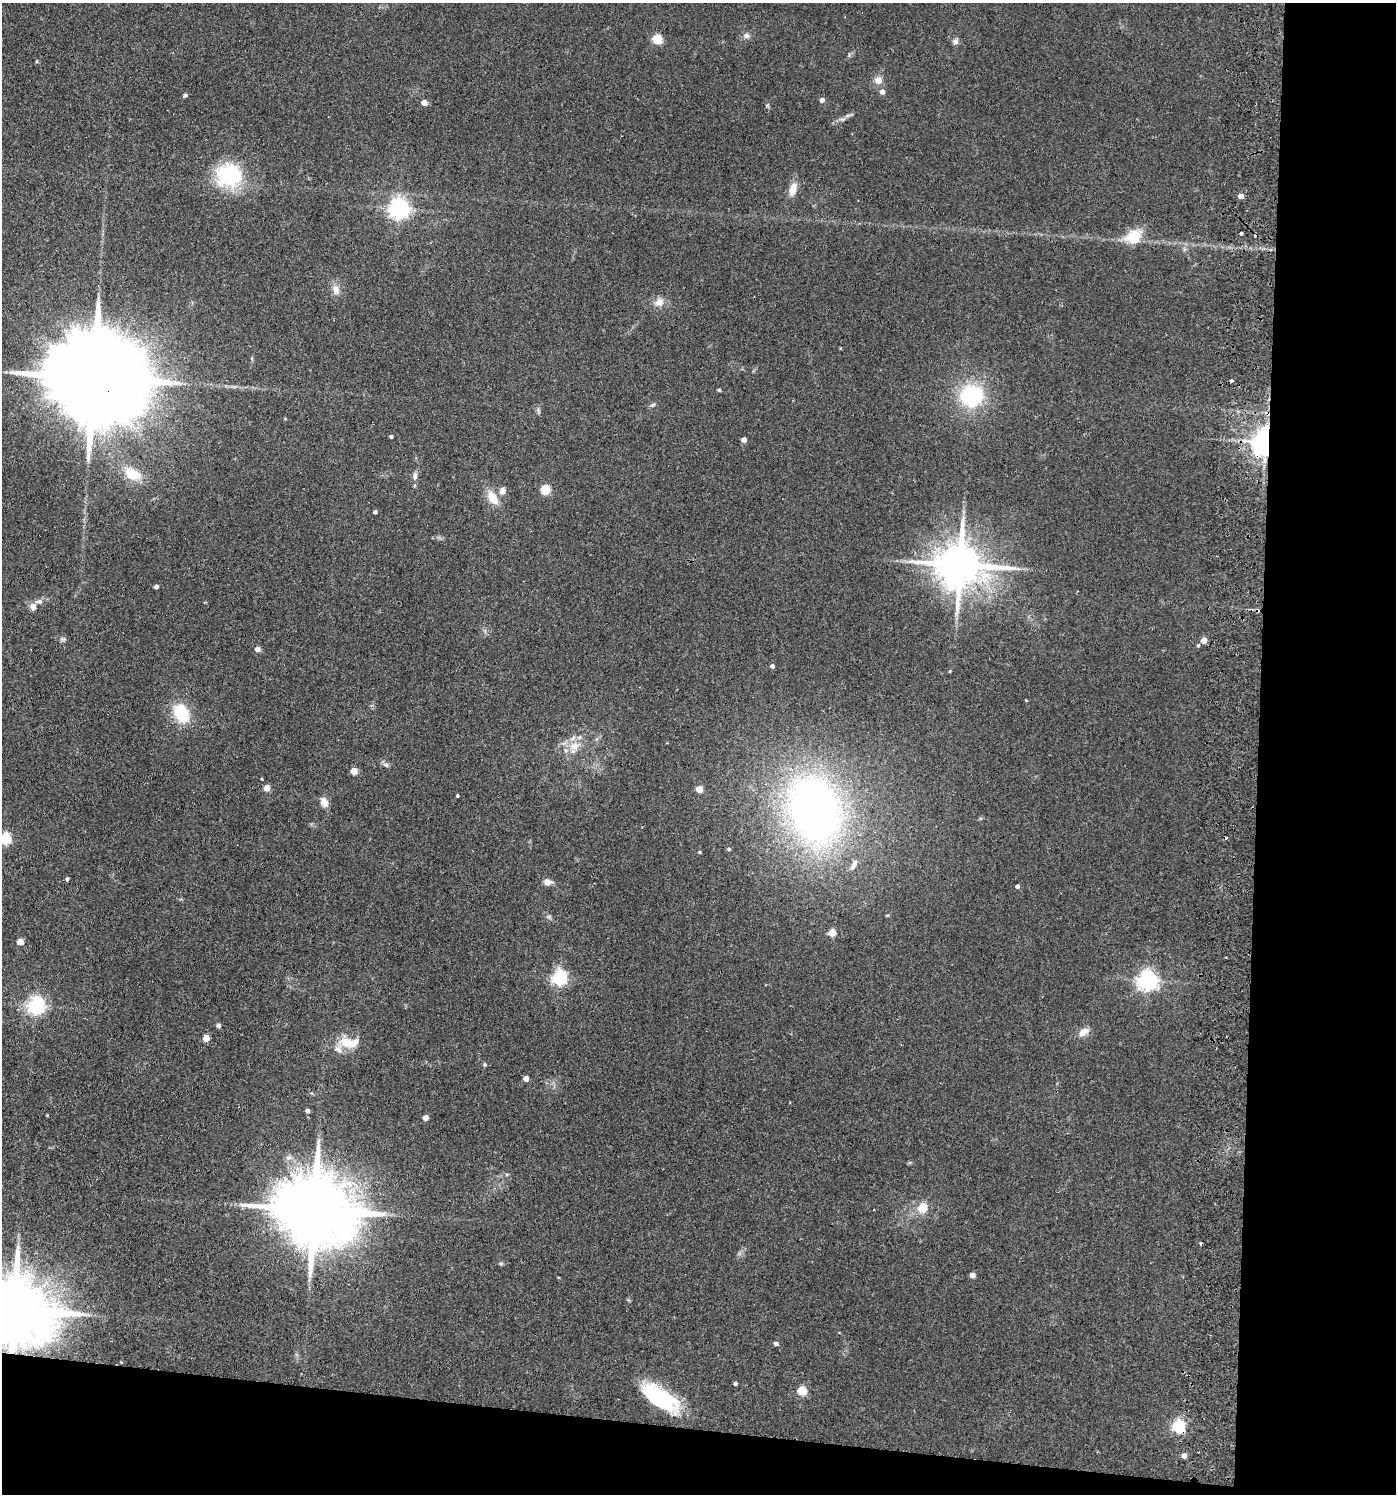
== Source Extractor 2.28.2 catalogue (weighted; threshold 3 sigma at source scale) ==
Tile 9 of 3 x 3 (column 3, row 3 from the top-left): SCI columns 3055-4448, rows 7-1498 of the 4609 x 4488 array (HDU 1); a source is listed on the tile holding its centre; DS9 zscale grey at full resolution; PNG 1398 x 1496 px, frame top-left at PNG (2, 3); no overlay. Shown black and unused: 14% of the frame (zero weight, under 2 of 3 exposures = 3% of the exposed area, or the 3 px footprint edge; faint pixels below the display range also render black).
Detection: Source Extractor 2.28.2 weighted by HDU 2 'WHT'; one run over the whole footprint, this tile lists its part. Background 0.0953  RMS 0.0087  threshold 0.0389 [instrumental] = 3 sigma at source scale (4.5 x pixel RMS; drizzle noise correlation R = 1.50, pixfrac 1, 0.05/0.05 arcsec/px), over >= 5 px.
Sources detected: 93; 3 cosmic-ray / hot-pixel residue — not listed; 6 inside a brighter listed object's ellipse — not listed separately; the other 84 listed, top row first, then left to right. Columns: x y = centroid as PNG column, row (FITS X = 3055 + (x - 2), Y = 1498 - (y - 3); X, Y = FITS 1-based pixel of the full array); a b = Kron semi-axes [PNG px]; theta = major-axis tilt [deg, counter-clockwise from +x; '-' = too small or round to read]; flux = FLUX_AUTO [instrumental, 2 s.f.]
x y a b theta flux
746 35 8 8 - 2.9
657 39 5 5 - 50
955 41 9 8 - 2.9
878 80 10 9 - 6.1
882 92 5 5 - 4.7
185 95 5 4 - 1.6
822 100 4 4 - 4.3
424 103 4 4 - 8.1
847 116 7 4 19 1.9
230 174 34 27 -21 59
793 189 16 9 72 9
1241 196 5 4 - 6.7
399 209 7 7 - 490
1241 233 3 3 - 1.7
1133 237 24 17 31 20
336 290 13 9 -72 6.2
659 302 11 9 37 6.9
94 378 35 20 -7 29000
719 390 5 4 - 0.88
971 396 24 23 - 67
653 405 9 4 31 1.8
538 410 9 5 -84 1.8
285 419 4 3 - 0.77
391 437 3 3 - 1.6
744 440 4 4 - 6.4
1266 443 7 6 - 1200
132 474 20 14 -26 18
415 476 10 6 80 3.3
545 490 10 9 - 12
502 491 11 8 73 4.5
492 498 19 11 -55 13
375 512 4 4 - 2.2
960 565 13 11 -1 4100
156 587 4 4 - 3.1
33 606 9 8 - 4.6
63 639 9 6 -16 2
1204 640 4 4 - 13
1198 645 5 4 - 1.3
257 649 5 5 - 5.4
772 666 4 4 - 2.8
950 671 5 3 - 0.73
1026 700 4 3 - 0.61
181 713 14 10 -61 45
574 746 14 12 28 12
386 765 9 5 -25 2.3
354 771 4 4 - 16
262 779 4 2 - 0.62
267 788 4 4 - 14
699 789 4 4 - 15
457 796 3 3 - 1.2
324 802 11 8 -62 6.8
815 809 57 41 -73 500
5 839 5 5 - 86
729 849 4 4 - 1.1
700 852 4 3 - 0.94
854 865 17 6 61 4.7
67 879 4 4 - 1.7
547 882 9 7 -5 5.1
1017 886 4 4 - 2.7
548 916 7 4 -1 1.5
832 933 5 5 - 22
20 942 4 4 - 13
559 978 6 6 - 240
1148 980 7 7 - 460
36 1006 6 6 - 340
218 1026 4 4 - 3
1083 1032 13 8 33 7.2
206 1038 4 4 - 16
347 1043 22 13 -17 17
485 1064 5 4 - 1.1
526 1079 4 4 - 7.9
308 1111 4 4 - 2.8
425 1118 4 4 - 7.6
922 1208 5 5 - 30
314 1210 22 18 -14 11000
501 1264 5 5 - 1.2
972 1275 4 4 - 6.7
15 1310 21 16 -13 10000
776 1343 6 5 - 1.7
735 1384 4 4 - 1.8
802 1391 5 5 - 36
662 1398 48 16 -39 63
1178 1426 6 5 - 140
1184 1456 4 4 - 6.7
Overlapping masked pixels (flux is a lower limit): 4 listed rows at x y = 94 378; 1266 443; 15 1310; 1178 1426
Isophote crosses this tile's border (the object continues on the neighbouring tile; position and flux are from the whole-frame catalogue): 2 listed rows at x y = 5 839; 15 1310